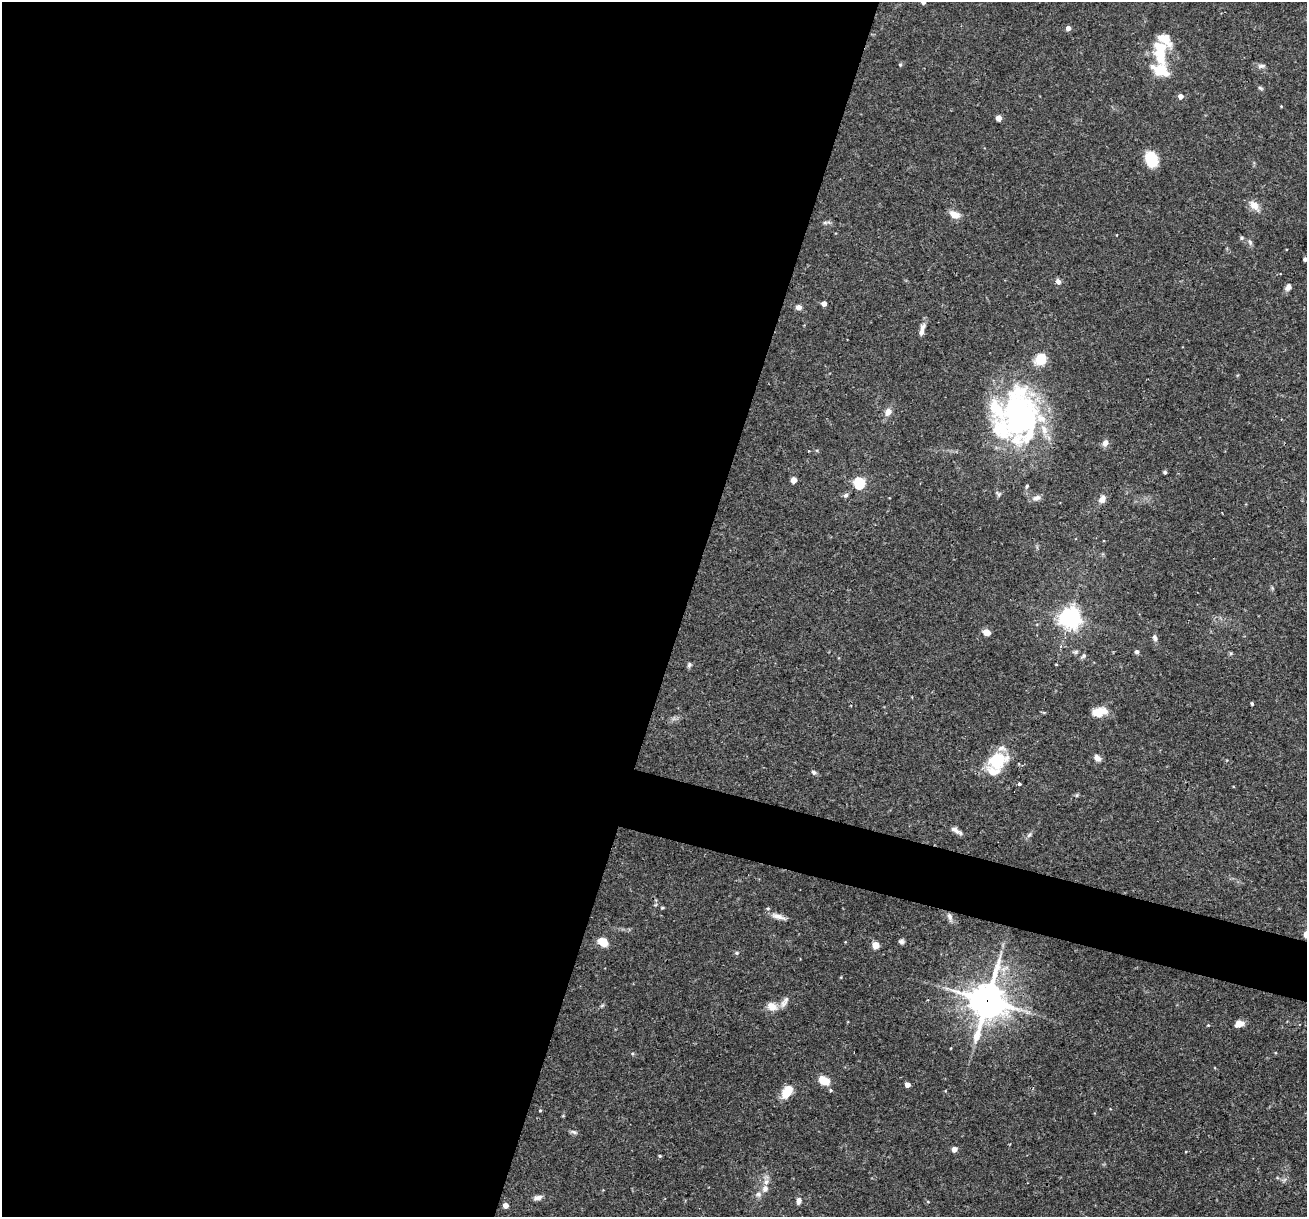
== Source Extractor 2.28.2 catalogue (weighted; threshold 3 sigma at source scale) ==
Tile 5 of 4 x 4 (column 1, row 2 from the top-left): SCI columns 1-1305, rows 2683-3897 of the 5220 x 5238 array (HDU 1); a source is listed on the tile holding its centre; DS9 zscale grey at full resolution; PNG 1309 x 1219 px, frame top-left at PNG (2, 2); no overlay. Shown black and unused: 55% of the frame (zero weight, under 3 of 4 exposures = <1% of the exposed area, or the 3 px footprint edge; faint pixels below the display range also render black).
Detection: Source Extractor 2.28.2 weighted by HDU 2 'WHT'; one run over the whole footprint, this tile lists its part. Background 0.0759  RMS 0.0036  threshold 0.016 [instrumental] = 3 sigma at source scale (4.5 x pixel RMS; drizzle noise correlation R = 1.50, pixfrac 1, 0.05/0.05 arcsec/px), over >= 5 px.
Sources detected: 87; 4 inside a brighter object's white glare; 1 cosmic-ray / hot-pixel residue — not listed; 10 inside a brighter listed object's ellipse — not listed separately; the other 72 listed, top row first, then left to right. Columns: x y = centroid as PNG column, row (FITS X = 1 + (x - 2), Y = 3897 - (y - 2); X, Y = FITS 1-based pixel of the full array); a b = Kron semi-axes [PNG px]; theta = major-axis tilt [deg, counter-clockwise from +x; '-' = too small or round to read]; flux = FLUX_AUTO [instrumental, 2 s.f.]
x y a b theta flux
923 2 5 5 - 1
1068 28 4 4 - 2.2
1160 49 18 15 -78 10
900 65 5 4 - 0.46
1261 66 9 6 1 1
1160 71 22 14 -20 7.6
1260 88 7 4 -28 0.58
1181 96 4 4 - 2.3
1281 106 4 3 - 0.27
999 118 4 4 - 3.7
1151 159 15 11 -68 10
1254 206 16 9 -45 2.9
954 215 10 7 -24 4.1
825 222 7 4 0 0.64
1241 238 5 5 - 0.56
1250 242 8 5 -65 0.81
1305 259 4 4 - 0.57
1058 281 7 6 - 1.4
1288 287 8 6 52 1.7
824 303 4 4 - 2.4
799 307 6 5 - 1.7
922 330 17 6 73 2.1
1040 359 14 12 43 6.2
888 412 9 7 58 2.4
1024 416 70 36 -80 78
1105 443 7 6 - 2
1165 472 4 3 - 0.71
794 480 4 4 - 4.8
859 483 5 5 - 38
1027 486 6 4 61 0.48
998 494 8 6 -37 0.72
846 495 7 6 - 0.88
1037 498 11 7 15 1.7
1102 499 10 7 51 2.1
1070 618 7 7 - 250
986 632 7 5 -18 3
1155 637 9 6 -75 1.1
1075 652 8 5 9 0.7
1137 652 6 5 - 0.79
1083 656 8 5 34 0.68
689 665 7 5 72 0.72
1252 703 3 3 - 0.5
1099 712 13 7 9 8.3
1097 758 10 7 -46 1.6
995 761 23 21 -28 11
814 772 6 6 - 0.85
1019 784 3 3 - 1.7
955 830 14 6 -29 1.8
1029 835 9 4 54 0.85
662 908 6 4 1 0.37
778 916 19 6 -17 2.3
950 916 10 7 -71 1.5
901 941 7 5 -12 0.92
603 942 9 7 -32 6
875 945 5 5 - 7.8
737 953 6 5 - 0.52
987 1000 16 13 75 650
784 1002 19 7 60 2.1
772 1006 14 11 -23 3.4
1239 1024 9 6 17 3
1208 1025 4 4 - 0.33
824 1081 13 8 -29 5.4
907 1085 4 4 - 2.6
787 1092 15 9 53 6.6
540 1110 4 3 - 0.36
574 1132 9 5 -25 0.85
954 1149 4 4 - 2.9
660 1156 4 3 - 0.44
765 1188 11 8 60 2
537 1197 11 6 9 1.5
799 1201 7 5 84 1.7
505 1205 4 4 - 2.8
Overlapping masked pixels (flux is a lower limit): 1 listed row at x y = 987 1000
Isophote crosses this tile's border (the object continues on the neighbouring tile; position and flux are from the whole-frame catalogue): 1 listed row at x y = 923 2